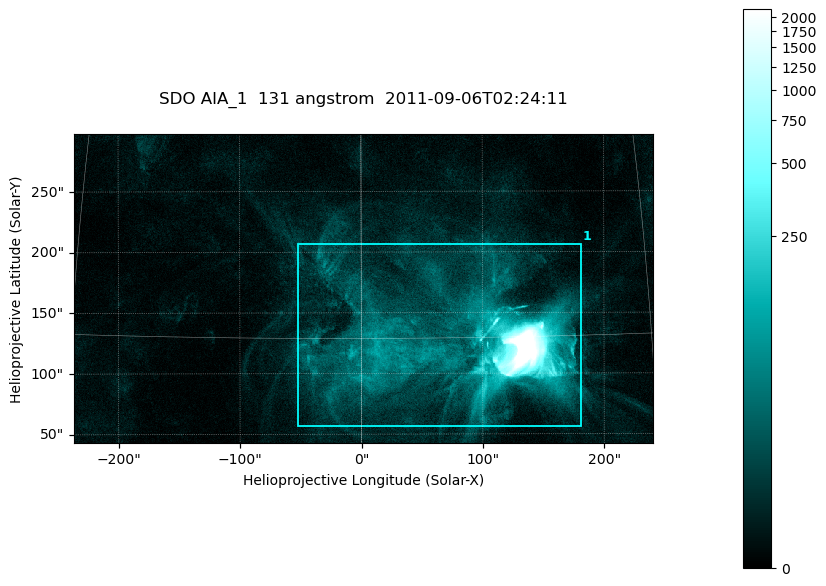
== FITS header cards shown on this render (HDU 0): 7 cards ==
TELESCOP= 'SDO     '           /
INSTRUME= 'AIA_1   '           /
WAVELNTH=                  131 /
WAVEUNIT= 'angstrom'           /
DATE-OBS= '2011-09-06T02:24:11.91' /
CTYPE1  = 'HPLN-TAN'           /
CTYPE2  = 'HPLT-TAN'           /

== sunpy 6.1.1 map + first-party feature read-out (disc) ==
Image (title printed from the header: SDO AIA_1  131 angstrom  2011-09-06T02:24:11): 794 x 424 px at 0.601 arcsec/px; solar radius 952 arcsec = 1584 px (partial field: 4.3% of the solar disc is inside the frame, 100% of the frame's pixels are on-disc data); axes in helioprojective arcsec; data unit not stated in the header (colour bar unlabelled)
Pointing: header CRPIX1/2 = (2043.22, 2045.61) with CRVAL1/2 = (0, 0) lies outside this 794 x 424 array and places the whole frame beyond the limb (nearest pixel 1.29 R_sun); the SolarSoft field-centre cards XCEN/YCEN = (1.7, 170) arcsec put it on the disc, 1611 arcsec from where CRPIX/CRVAL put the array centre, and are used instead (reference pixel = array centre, CRVAL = XCEN/YCEN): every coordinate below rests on XCEN/YCEN
Orientation: roll -0.139 deg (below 1 deg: not rotated)
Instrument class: DISC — disc imager (sunpy class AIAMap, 131 A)
Bright regions (active regions / flare kernels): reference = the on-disc median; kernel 7 px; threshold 5 sigma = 29.8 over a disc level ~7.22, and >= 1.15x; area >= 336 px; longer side >= 5 px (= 3 arcsec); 1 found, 1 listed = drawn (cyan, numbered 1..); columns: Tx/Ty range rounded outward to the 2 arcsec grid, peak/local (2 s.f.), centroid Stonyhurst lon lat
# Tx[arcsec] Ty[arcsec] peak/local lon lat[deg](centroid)
1 -54..182 56..208 1825 +5 +15